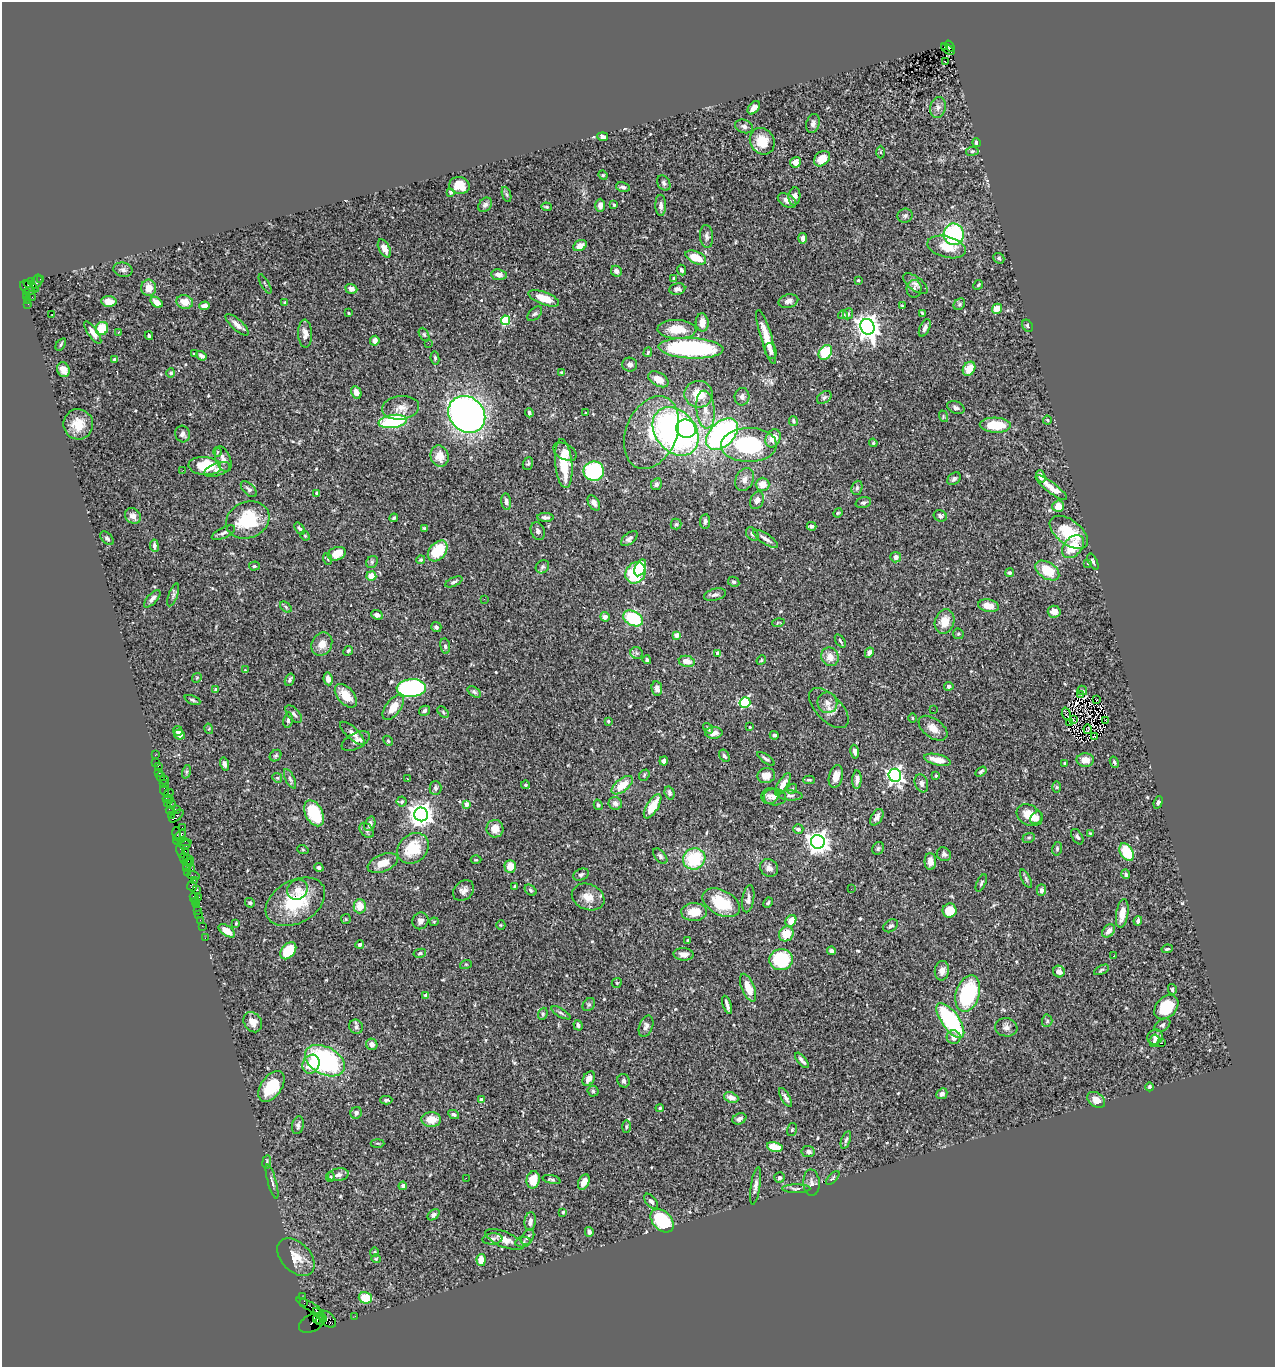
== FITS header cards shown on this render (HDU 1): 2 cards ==
NAXIS1  =                 1273
NAXIS2  =                 1365

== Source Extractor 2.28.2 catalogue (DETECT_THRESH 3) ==
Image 1273 x 1365 px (HDU 1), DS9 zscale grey, 1 PNG px = 1 image px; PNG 1277 x 1369 px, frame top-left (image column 1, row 1365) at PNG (2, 2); each listed source drawn as its Kron ellipse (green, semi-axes under 4 px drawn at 4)
Background 1.06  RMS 0.03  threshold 0.0895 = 3 sigma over >= 5 px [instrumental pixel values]
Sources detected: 534; of the 534, the 500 brightest by FLUX_AUTO listed and drawn (34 fainter detections omitted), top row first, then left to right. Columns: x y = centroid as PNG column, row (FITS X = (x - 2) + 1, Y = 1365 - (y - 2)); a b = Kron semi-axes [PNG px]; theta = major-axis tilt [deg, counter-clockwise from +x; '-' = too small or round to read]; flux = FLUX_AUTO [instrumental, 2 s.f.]
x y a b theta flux
944 46 3 2 - 110
950 46 6 3 -58 250
948 49 7 3 -37 220
945 62 3 2 - 4.7
754 108 7 5 50 12
938 108 10 7 76 9.7
813 123 10 6 73 7.3
744 126 9 6 -19 7.3
603 137 5 4 - 6.5
762 141 14 12 -58 41
976 143 4 3 - 8.9
972 151 6 4 7 3.1
880 152 6 4 -90 2.8
822 159 9 6 40 27
796 162 5 5 - 18
603 175 5 4 - 2.2
664 183 8 6 -57 6.2
459 185 10 8 -14 24
623 187 7 4 -14 6.4
451 192 3 3 - 6.1
506 194 8 3 -71 3
794 196 9 6 82 11
787 201 10 6 -31 11
485 205 8 6 48 6.1
600 205 6 5 - 9.7
614 205 4 3 - 2.7
661 205 11 5 -90 7.2
546 207 5 4 - 2.5
905 216 8 7 - 6
954 234 11 10 - 190
707 236 11 6 -85 7.3
803 238 5 4 - 6
580 246 7 5 27 14
947 247 20 10 -15 38
384 248 10 5 -63 15
696 257 11 6 -25 44
999 258 6 5 - 3.4
123 270 10 7 -14 7
681 270 5 4 - 4.7
616 271 6 5 - 7.8
499 275 8 5 -7 11
41 279 2 2 - 38
674 279 4 3 - 4.1
858 280 3 3 - 2.3
32 281 4 3 - 130
37 282 7 5 61 200
265 284 10 2 -61 2.5
915 284 14 7 -38 10
978 285 5 4 - 3
26 287 7 5 -34 190
31 287 8 4 -33 810
149 288 8 7 - 22
351 289 6 4 -20 11
677 289 8 5 7 6.7
914 289 9 7 84 7.1
29 291 6 3 21 320
26 297 3 3 - 29
32 297 2 2 - 16
544 298 16 6 -20 36
28 301 3 2 - 78
788 301 10 6 14 9.6
109 302 8 5 -5 15
157 302 7 4 -35 19
185 302 8 7 - 23
284 302 3 3 - 2.6
28 304 3 2 - 10
959 304 6 5 - 3.5
204 306 5 4 - 12
902 306 4 3 - 1.9
997 309 5 4 - 22
349 313 3 3 - 2.9
922 313 3 3 - 3.4
52 314 3 2 - 7.1
535 314 9 5 42 4.5
848 314 6 5 - 4.7
843 315 5 4 - 3.5
506 320 4 4 - 140
702 322 9 6 -87 18
237 325 15 5 -42 12
1028 326 6 5 - 4
867 327 8 7 - 1800
102 328 7 6 - 44
925 328 9 5 64 7.3
677 329 19 9 -2 41
118 332 3 2 - 2.8
93 333 13 4 -55 13
305 334 14 7 -88 16
424 335 7 4 -62 2.9
149 336 4 3 - 2.7
766 337 28 5 -73 33
375 341 5 4 - 8.5
428 343 2 2 - 5.2
61 344 7 3 55 2.7
691 348 32 10 -2 280
771 351 8 5 -73 7.3
648 352 5 3 - 2.4
825 352 8 6 55 69
194 354 3 3 - 2.2
201 356 5 4 - 6.9
435 358 6 4 -80 3.6
115 360 4 3 - 13
630 365 7 7 - 7.2
969 369 7 5 56 27
63 370 7 6 - 14
171 373 4 4 - 3.9
562 373 4 3 - 3
658 379 11 6 -30 22
356 393 6 5 - 14
699 394 14 13 - 47
742 397 9 7 84 7.8
824 397 8 5 35 4.7
956 407 9 6 -22 6.4
401 408 19 11 7 21
705 410 19 9 -84 27
529 413 4 3 - 4.5
586 413 3 3 - 2.2
467 414 20 17 -46 1000
943 416 6 3 -73 2
1047 420 4 4 - 2
393 421 14 6 9 200
793 421 5 4 - 3.5
78 424 15 14 - 37
995 425 15 7 -2 57
686 429 10 9 - 91
676 431 27 20 -51 760
651 433 38 25 68 100
183 434 8 7 - 7.4
722 434 19 12 43 490
773 438 9 7 65 33
873 443 4 4 - 2.1
749 445 28 17 0 200
217 452 5 3 - 2.5
565 452 12 8 -29 13
440 456 10 9 - 25
223 459 13 7 -69 12
528 463 6 5 - 3.8
564 464 24 8 -85 63
205 466 16 9 -5 69
217 469 13 6 20 11
183 470 3 2 - 2.1
594 471 10 9 - 170
1041 476 6 4 -71 11
954 479 7 5 43 5
744 480 12 9 64 14
656 484 6 5 - 5.7
763 484 7 6 - 19
1051 487 19 5 -37 24
857 488 7 5 70 3.9
249 489 10 5 -44 5.4
316 493 3 3 - 2.1
757 500 9 6 67 12
506 502 8 5 -84 7
594 503 8 5 -58 8.8
863 503 8 5 16 4.8
1058 506 6 5 - 24
838 513 5 4 - 2.3
133 516 8 7 - 11
940 516 7 5 -31 4.8
545 517 8 4 -2 6.7
394 518 4 3 - 2.6
248 520 22 18 23 99
705 521 7 5 83 6
676 524 5 5 - 3.2
811 526 5 4 - 6.6
299 528 7 4 -55 4.1
425 528 4 3 - 2.8
538 531 9 6 -69 6.4
1069 532 22 12 -37 77
223 533 12 5 26 6.3
752 534 7 5 -53 5.4
305 536 5 4 - 2.4
107 538 8 5 -44 4.3
629 538 10 5 39 7.3
766 539 15 5 -33 10
154 546 6 4 -83 6
1073 547 13 9 47 43
438 551 12 8 48 69
337 554 9 6 20 30
896 557 5 5 - 10
328 559 6 4 -71 2.4
421 560 4 4 - 2.8
372 562 6 5 - 3.7
1093 562 9 3 -63 3.7
1087 563 3 3 - 5.7
254 566 5 4 - 2.8
542 567 7 6 - 4.5
640 568 9 5 66 74
1047 571 13 8 -33 53
635 573 11 9 55 120
1009 573 4 4 - 3.4
371 576 5 5 - 25
454 582 9 4 24 4.3
734 582 6 4 -28 3.5
173 595 12 4 70 5.4
715 595 11 6 15 7.9
152 599 11 5 47 7.7
484 599 2 2 - 5.5
988 606 10 6 -11 24
286 607 7 4 -39 3.3
1054 612 6 6 - 18
377 615 6 4 -23 7.7
605 617 5 4 - 9
633 618 10 7 -28 110
945 622 12 9 73 28
778 623 6 3 16 2.2
436 627 5 5 - 5.8
958 634 5 5 - 3.2
676 635 4 4 - 15
840 641 7 3 -55 3
322 644 12 10 62 19
445 646 8 5 -81 4.2
348 651 5 4 - 2.8
637 653 6 5 - 4.4
718 653 4 3 - 15
869 653 5 4 - 8.3
830 657 9 8 - 18
647 660 4 4 - 3.7
761 660 5 4 - 2.3
687 661 8 5 -11 19
245 670 4 4 - 2.1
197 678 5 4 - 2.3
328 679 6 4 -81 9.9
290 680 6 4 69 4.6
949 686 5 4 - 5.7
411 688 14 9 4 330
657 688 7 5 -80 8.5
216 690 4 3 - 9.8
1082 690 5 3 - 2.7
474 692 7 4 -38 4.3
1081 695 4 2 - 9.9
346 696 14 8 -49 35
192 700 8 4 -24 3.6
1096 700 2 2 - 2.1
745 702 5 5 - 180
827 703 10 10 - 12
393 707 14 7 53 27
829 708 25 13 -46 21
933 710 2 2 - 4.9
424 711 6 4 31 4.6
443 712 7 4 -47 2.7
294 714 10 6 -48 6.7
1066 714 6 3 -73 7.6
913 718 5 3 - 2.1
1073 719 3 2 - 2
288 720 8 4 82 4.5
1106 720 4 2 - 3.5
608 721 4 3 - 3.4
1070 722 3 2 - 2
750 727 3 2 - 2.1
708 728 6 4 -54 3.7
933 728 16 9 -37 20
209 729 5 3 - 2
1088 729 4 2 - 2.4
178 731 5 4 - 9
352 733 15 6 -42 10
714 733 8 6 2 13
179 734 5 5 - 9.7
774 735 4 4 - 4
1095 737 3 2 - 2.1
356 741 15 8 28 11
388 741 6 4 -47 2.7
855 752 7 4 -80 7.5
155 755 2 2 - 13
276 756 6 5 - 3.9
724 756 7 4 -58 3.9
766 759 10 4 -36 5
938 760 14 5 -13 26
1085 760 8 7 - 21
664 761 4 4 - 6.5
156 762 2 2 - 9.5
1114 762 6 4 -68 3.2
1064 763 4 3 - 2.9
224 764 6 4 -75 6.7
158 766 2 2 - 32
981 771 6 3 33 3.2
186 772 7 4 72 3.3
159 773 3 2 - 38
644 775 6 4 50 2.9
895 775 7 6 - 690
766 776 9 7 14 20
836 776 11 7 76 17
936 776 3 2 - 2.1
161 777 4 3 - 120
277 778 5 4 - 2.7
290 779 10 4 -64 4.8
407 779 3 3 - 4.4
164 780 4 2 - 16
809 780 6 4 -1 3.1
857 780 9 4 87 12
921 783 9 6 -71 7.5
164 784 4 2 - 32
783 784 13 5 59 16
525 785 4 4 - 3.5
622 785 12 6 38 36
1057 787 6 4 -89 2.6
435 788 7 6 - 5.3
792 789 5 4 - 2.8
164 790 5 3 - 100
169 793 5 2 - 450
670 793 7 4 -74 5.7
790 795 13 5 -4 6.1
770 796 9 8 - 8.8
775 797 11 8 -3 9.9
168 799 5 3 - 110
402 802 5 5 - 4.6
1158 802 6 4 70 4.6
168 803 2 2 - 58
615 803 7 6 - 9.5
171 804 4 3 - 57
467 804 4 4 - 22
598 805 5 4 - 3.9
653 806 14 5 58 41
177 809 3 2 - 160
170 811 4 3 - 68
314 813 14 8 -62 83
421 814 7 7 - 1800
1029 815 13 10 -29 31
171 816 3 2 - 69
176 816 8 3 41 400
877 817 9 5 59 7.9
1036 818 7 5 47 11
370 824 7 5 69 8.3
182 827 2 2 - 19
495 829 8 8 - 19
798 829 5 5 - 4.8
367 830 8 6 -51 5.6
1090 833 4 3 - 2.1
177 834 7 2 -84 210
180 835 7 4 54 210
1077 837 8 5 -60 4.9
1029 838 6 5 - 3
182 842 9 4 -3 240
818 842 7 7 - 1600
185 845 5 3 - 330
413 848 17 14 43 70
878 848 7 5 56 3.7
1057 849 7 5 77 3.5
181 850 7 3 -76 240
303 850 6 3 -20 2
185 851 2 2 - 57
1127 852 9 6 -59 59
944 854 7 6 - 6.1
660 856 9 5 -50 4.6
184 858 6 3 -77 170
694 859 11 10 - 100
189 860 6 5 - 200
476 860 5 3 - 1.9
930 862 8 5 -89 17
383 863 16 8 22 26
188 864 6 4 74 150
510 866 6 5 - 24
190 867 4 3 - 260
319 867 5 4 - 5
186 868 3 2 - 67
769 868 9 8 - 9.8
188 872 4 3 - 88
1126 874 5 3 - 4.3
193 875 6 2 -18 55
581 875 8 5 24 4.6
1026 879 10 4 -65 3.8
194 880 2 2 - 89
981 883 9 4 65 3.7
192 886 5 5 - 120
515 887 4 3 - 3.7
851 889 2 2 - 2.3
197 890 3 3 - 120
297 890 11 9 39 13
531 890 7 4 -40 3.8
1041 890 6 5 - 5.8
464 891 11 9 42 11
199 897 3 2 - 56
588 897 17 12 -23 25
194 898 6 3 -62 150
748 899 14 5 81 8.6
195 901 3 3 - 91
295 902 32 21 30 110
250 903 5 4 - 3.1
721 903 20 12 -28 74
768 903 5 3 - 2.8
196 904 4 2 - 41
360 906 7 6 - 28
198 910 4 2 - 97
950 910 7 7 - 39
694 912 13 9 2 34
198 914 2 2 - 45
1122 914 14 6 81 23
346 919 5 5 - 2.5
200 920 2 2 - 32
420 921 8 8 - 7.5
791 921 6 5 - 28
1138 921 5 4 - 6.1
434 922 4 4 - 2.1
236 923 4 3 - 2.1
501 925 5 4 - 2.3
202 926 2 2 - 34
891 926 8 5 34 5.1
227 931 9 5 -34 20
1108 931 7 5 46 11
786 934 8 7 - 34
205 938 2 2 - 22
688 941 4 3 - 5.7
360 944 4 4 - 9.1
1167 949 6 3 10 3
288 951 9 6 50 70
831 951 4 3 - 5.3
420 953 6 4 12 3.3
684 954 10 6 -3 12
1114 956 3 2 - 3.2
781 960 12 10 13 100
466 964 6 4 18 2.2
1101 970 8 4 28 3.3
942 971 10 7 82 11
1059 972 6 5 - 10
617 983 5 4 - 2.4
748 988 15 6 -68 29
1172 989 5 4 - 2.8
968 993 19 11 73 160
426 996 4 3 - 21
589 1005 7 5 53 3.8
727 1005 9 3 -72 7.8
1166 1007 14 10 45 61
561 1013 11 3 -30 4.1
543 1014 6 4 70 3.2
950 1020 20 8 -54 230
1047 1021 6 5 - 3.7
253 1022 11 8 -55 18
578 1025 5 4 - 4.5
1162 1025 9 6 35 4.7
646 1026 11 6 68 9.1
356 1027 7 6 - 6.5
1006 1027 11 9 -9 10
954 1037 7 6 - 12
1155 1037 8 7 - 6.7
1154 1041 6 5 - 3.4
1162 1043 3 3 - 24
372 1044 6 5 - 8.4
802 1060 9 3 -49 5.3
325 1061 21 13 -28 320
311 1064 10 8 61 38
589 1079 8 5 60 11
624 1081 7 6 - 6.4
271 1086 17 10 54 76
1150 1087 4 4 - 3.4
593 1091 5 5 - 3.6
942 1094 6 5 - 6.1
785 1097 10 3 -61 5.8
731 1098 7 5 -22 13
386 1100 6 4 1 3.6
481 1100 4 3 - 13
1096 1100 10 7 -35 16
660 1108 4 3 - 2.6
356 1113 6 5 - 5.4
454 1114 6 4 -28 4.8
739 1119 7 5 24 6.8
431 1120 10 7 1 27
298 1125 9 5 79 5.7
626 1127 6 3 89 2.3
792 1130 6 5 - 2.9
846 1140 9 4 70 4.2
377 1143 7 3 -1 2.3
775 1147 8 4 -14 37
808 1151 6 5 - 6.5
267 1162 7 3 82 2.7
338 1175 10 6 11 9.7
330 1177 5 4 - 2.5
466 1178 2 2 - 38
779 1178 5 5 - 4.7
833 1178 9 3 48 2.8
551 1179 9 4 -13 4.1
533 1180 8 6 77 28
272 1182 18 3 -74 5.7
584 1182 8 5 64 16
811 1183 13 8 -85 10
403 1186 4 4 - 7.9
755 1186 19 5 81 9.3
796 1189 14 4 0 5.7
651 1201 9 5 -50 5.3
563 1212 4 4 - 2.5
433 1215 7 4 41 4.5
530 1221 9 5 82 9.7
662 1221 13 9 -47 130
589 1232 5 4 - 5.8
528 1237 8 5 55 7
492 1239 10 5 6 5.7
505 1240 21 7 -22 18
523 1242 8 5 9 4.3
374 1252 5 4 - 2.5
296 1257 22 14 -45 28
376 1259 5 4 - 2.2
481 1260 6 4 -85 29
303 1297 2 2 - 18
365 1298 7 6 - 55
304 1302 4 2 - 57
310 1306 16 3 -30 210
320 1315 9 3 -45 940
355 1316 2 2 - 21
318 1318 5 4 - 1200
327 1319 10 6 -44 1100
320 1321 5 4 - 650
312 1323 14 8 27 370
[34 fainter detections neither listed nor drawn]